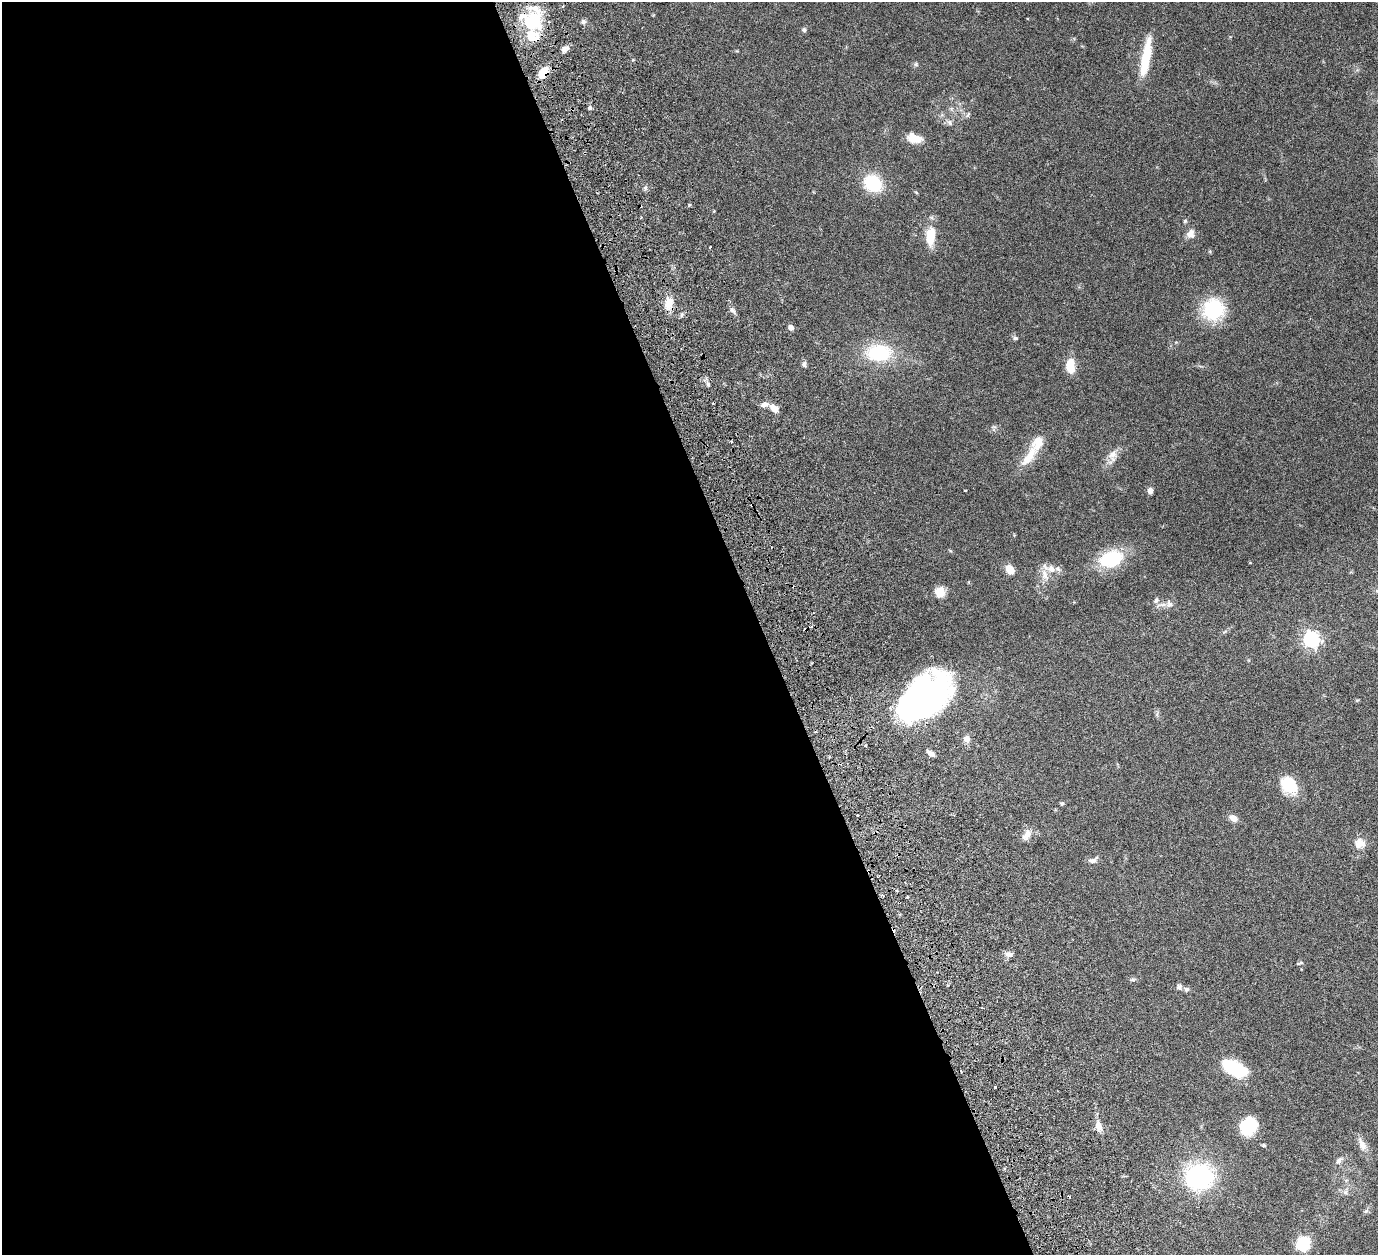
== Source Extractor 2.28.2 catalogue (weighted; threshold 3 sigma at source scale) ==
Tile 9 of 4 x 4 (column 1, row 3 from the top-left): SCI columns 63-1438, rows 1571-2823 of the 5680 x 5541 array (HDU 1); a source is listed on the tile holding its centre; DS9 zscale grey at full resolution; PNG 1380 x 1257 px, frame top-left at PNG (2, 2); no overlay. Shown black and unused: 55% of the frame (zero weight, under 3 of 6 exposures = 5% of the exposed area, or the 3 px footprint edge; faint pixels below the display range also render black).
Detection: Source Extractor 2.28.2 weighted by HDU 2 'WHT'; one run over the whole footprint, this tile lists its part. Background 0.0534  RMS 0.0027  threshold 0.0112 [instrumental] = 3 sigma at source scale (4.09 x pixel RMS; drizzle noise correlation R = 1.36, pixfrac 0.8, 0.05/0.05 arcsec/px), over >= 5 px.
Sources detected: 73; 2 inside a brighter object's white glare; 3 cosmic-ray / hot-pixel residue — not listed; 6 inside a brighter listed object's ellipse — not listed separately; the other 62 listed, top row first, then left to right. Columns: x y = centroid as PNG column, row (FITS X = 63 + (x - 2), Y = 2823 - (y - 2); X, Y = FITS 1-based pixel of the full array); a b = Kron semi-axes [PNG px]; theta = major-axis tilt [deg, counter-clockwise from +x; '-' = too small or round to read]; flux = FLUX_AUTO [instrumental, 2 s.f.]
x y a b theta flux
534 18 36 20 84 12
583 22 6 6 - 0.66
804 30 6 6 - 0.56
564 49 10 6 28 1.1
1146 58 39 8 80 10
916 64 6 5 - 0.42
543 73 11 7 58 4.6
590 108 5 4 - 0.42
968 114 8 4 64 0.43
949 122 10 6 -55 0.77
914 138 18 10 -14 3.4
873 183 15 12 -42 14
714 211 3 3 - 0.2
1185 221 5 4 - 0.31
1190 234 12 10 78 1.6
930 236 20 10 83 5.9
710 247 3 2 - 0.18
669 303 18 10 74 3
732 310 8 6 -54 0.74
1213 310 15 14 - 21
791 328 6 5 - 1
1015 338 6 5 - 0.48
879 353 24 16 1 15
804 364 8 6 76 0.63
1070 366 16 9 -89 4.3
774 408 12 7 -39 2
1112 454 15 11 36 2
1029 456 36 12 55 5.1
965 490 3 3 - 0.31
1150 491 5 5 - 1.3
1112 559 23 15 19 14
1050 568 20 9 -18 2.6
1010 570 9 7 -56 3.3
940 592 11 11 - 2.7
1156 600 7 6 - 0.63
1074 602 3 3 - 0.21
1169 604 11 9 -61 1.2
1311 639 7 6 - 87
920 689 68 33 11 52
1357 700 5 3 - 0.25
967 739 9 9 - 1.3
931 753 11 5 -26 0.92
1289 785 20 15 -50 7.6
1062 803 5 4 - 0.35
1233 818 9 7 -37 1.6
1027 835 16 8 50 1.8
1360 843 15 13 31 2.5
1092 860 12 6 21 1
1008 954 11 6 3 1.1
1300 963 9 3 16 0.36
1132 979 7 5 2 0.47
1179 987 7 7 - 0.73
1187 989 7 7 - 0.57
1234 1068 22 12 -22 16
1099 1125 13 8 -72 2.1
1248 1126 17 14 64 9
1362 1144 19 9 -67 2.1
1264 1145 5 4 - 0.32
1339 1160 12 7 56 1
1199 1177 15 14 - 52
1366 1211 8 5 44 0.52
1303 1244 15 12 74 7.1
Overlapping masked pixels (flux is a lower limit): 2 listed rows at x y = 543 73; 669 303
Unlisted compact peaks at least as high as the median listed source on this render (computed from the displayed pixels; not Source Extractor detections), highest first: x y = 708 384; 689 205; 645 188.